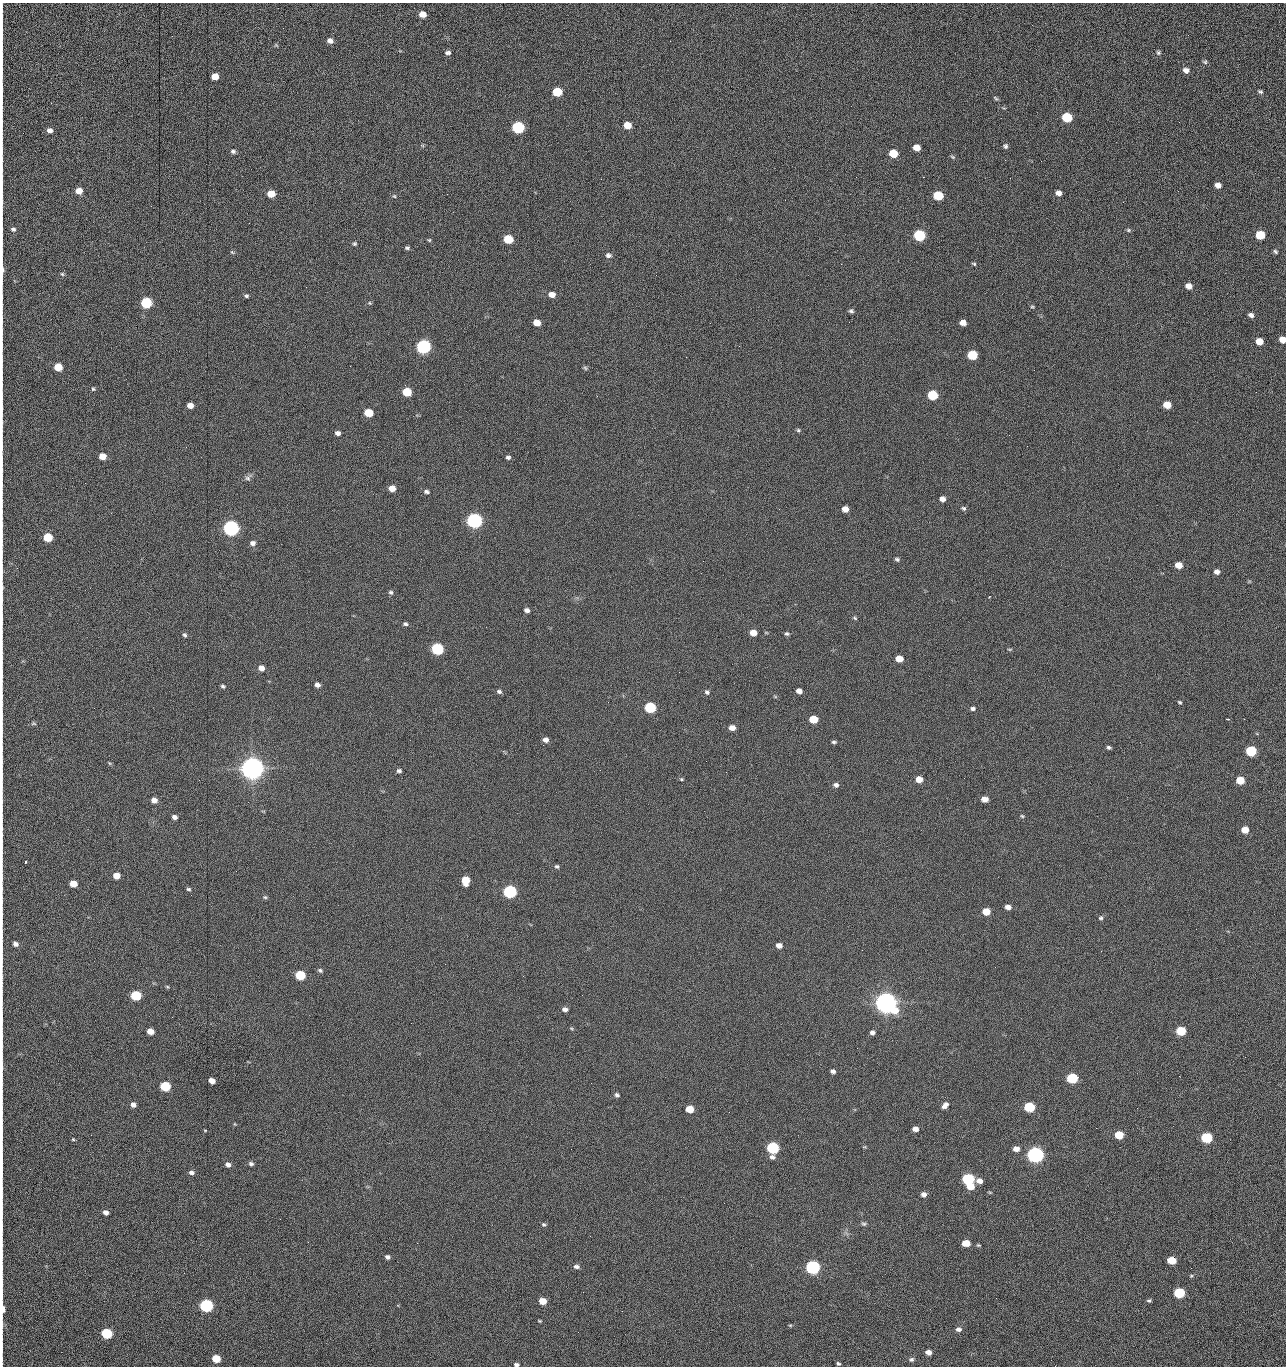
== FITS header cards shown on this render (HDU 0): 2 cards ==
NAXIS1  =                 1284 /fastest changing axis
NAXIS2  =                 1364 /next to fastest changing axis

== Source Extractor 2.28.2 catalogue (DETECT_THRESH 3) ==
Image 1284 x 1364 px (HDU 0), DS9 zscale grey, 1 PNG px = 1 image px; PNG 1288 x 1368 px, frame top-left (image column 1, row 1364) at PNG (2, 3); no overlay
Background 152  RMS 15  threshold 45.2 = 3 sigma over >= 5 px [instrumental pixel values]
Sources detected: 255; all 255 listed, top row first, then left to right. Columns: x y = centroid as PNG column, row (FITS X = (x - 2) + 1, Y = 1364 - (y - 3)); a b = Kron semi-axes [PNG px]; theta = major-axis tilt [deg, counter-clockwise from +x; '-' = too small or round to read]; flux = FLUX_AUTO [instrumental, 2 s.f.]
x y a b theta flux
2 8 15 2 90 2.2e+03
422 14 6 5 - 1.2e+04
1188 35 3 2 - 1.1e+03
2 36 15 2 90 3.2e+03
330 41 6 5 - 5.1e+03
670 41 2 2 - 1.5e+03
276 45 6 4 -34 1.1e+03
448 53 7 5 0 2.9e+03
1158 53 6 6 - 2.0e+03
2 62 17 2 90 3.7e+03
1205 62 6 5 - 1.7e+03
1186 70 7 5 -19 4.8e+03
215 76 6 5 - 1.4e+04
2 88 21 2 90 4.0e+03
557 92 6 5 - 4.1e+04
1260 92 7 5 -21 2.0e+03
996 98 7 4 -38 1.5e+03
1067 117 7 6 - 6.0e+04
2 122 9 2 90 1.4e+03
1179 122 3 2 - 8.2e+02
627 125 6 5 - 1.4e+04
518 127 7 6 - 1.6e+05
50 130 6 5 - 4.9e+03
2 132 8 2 90 1.4e+03
1005 146 6 6 - 2.3e+03
916 147 6 5 - 1.2e+04
233 151 6 5 - 2.5e+03
893 153 6 5 - 2.8e+04
952 157 6 5 - 1.6e+03
1005 160 3 2 - 9.5e+02
1041 161 2 2 - 1.2e+03
856 177 2 2 - 1.6e+03
923 177 2 2 - 2.0e+04
1218 185 5 5 - 6.3e+03
79 191 6 5 - 1.0e+04
2 193 27 2 90 5.3e+03
1058 193 6 5 - 5.7e+03
271 194 6 5 - 1.9e+04
938 195 7 6 - 5.1e+04
394 196 6 4 -45 1.4e+03
1123 202 2 2 - 6.1e+02
13 229 6 6 - 2.4e+03
1128 230 6 5 - 1.5e+03
919 235 7 6 - 1.0e+05
1260 235 6 5 - 4.2e+04
508 239 6 5 - 3.9e+04
429 240 6 5 - 1.2e+03
354 244 5 5 - 1.4e+03
407 248 7 4 0 1.9e+03
1275 251 5 4 - 1.8e+03
232 252 6 3 -44 1.1e+03
608 255 7 6 - 3.2e+03
841 264 2 2 - 1.9e+04
974 264 5 3 - 1.2e+03
2 270 26 3 90 7.6e+03
62 274 6 5 - 1.5e+03
1189 286 6 5 - 7.4e+03
306 287 2 2 - 4.8e+02
552 295 7 5 -9 9.0e+03
246 296 6 4 -7 1.9e+03
146 303 6 6 - 9.9e+04
370 303 5 4 - 1.3e+03
1032 307 6 3 -18 1.2e+03
851 311 6 5 - 2.2e+03
1251 315 5 4 - 3.4e+03
849 322 2 2 - 4.0e+02
537 323 6 5 - 1.5e+04
710 323 2 2 - 2.3e+03
963 323 6 5 - 7.6e+03
1282 340 6 5 - 1.0e+04
1259 341 6 5 - 1.6e+04
423 347 7 6 - 3.0e+05
972 355 6 6 - 5.7e+04
350 366 2 2 - 1.7e+03
58 367 6 5 - 2.5e+04
585 368 6 5 - 1.7e+03
93 389 5 5 - 1.5e+03
407 392 6 5 - 3.6e+04
1256 392 2 2 - 9.5e+02
932 395 6 6 - 5.9e+04
2 405 10 2 90 2.0e+03
190 405 5 5 - 8.6e+03
1167 405 6 5 - 1.8e+04
368 413 6 5 - 2.9e+04
798 430 6 5 - 1.6e+03
338 433 5 4 - 3.8e+03
1009 435 3 2 - 9.5e+02
2 447 14 2 90 2.2e+03
186 447 2 2 - 1.9e+03
102 456 6 5 - 1.2e+04
508 457 6 5 - 2.3e+03
248 478 11 7 45 3.5e+03
85 483 2 2 - 6.4e+02
392 488 6 5 - 9.8e+03
427 492 7 5 -10 2.6e+03
942 499 5 5 - 5.5e+03
963 508 6 5 - 2.0e+03
845 509 6 5 - 8.4e+03
474 521 7 6 - 5.0e+05
231 528 7 6 - 5.4e+05
2 534 14 2 90 2.4e+03
48 537 6 5 - 4.1e+04
253 543 6 6 - 4.0e+03
897 559 6 4 -21 1.9e+03
1178 565 6 5 - 1.3e+04
1217 572 5 5 - 4.0e+03
2 588 9 3 90 1.7e+03
391 592 6 5 - 2.1e+03
990 596 4 3 - 8.6e+02
527 610 5 4 - 4.1e+03
855 618 6 4 -28 1.4e+03
405 624 5 4 - 2.1e+03
753 633 6 5 - 1.0e+04
787 634 6 4 -20 1.8e+03
185 635 6 5 - 2.0e+03
437 649 6 6 - 1.6e+05
1010 649 6 3 0 1.1e+03
899 659 6 5 - 1.4e+04
261 668 6 5 - 7.1e+03
679 672 2 2 - 1.8e+03
2 674 15 2 90 2.3e+03
317 685 5 4 - 4.1e+03
223 686 5 4 - 1.9e+03
499 691 6 5 - 2.4e+03
799 691 5 5 - 5.8e+03
707 692 6 5 - 2.3e+03
775 696 6 3 -20 1.1e+03
1179 702 5 4 - 1.3e+03
650 707 6 6 - 9.3e+04
973 708 6 5 - 2.3e+03
2 717 11 2 90 2.0e+03
813 719 6 5 - 2.7e+04
1227 719 4 2 - 1.3e+03
33 723 7 4 -6 1.5e+03
732 728 6 5 - 7.5e+03
546 740 6 5 - 4.4e+03
834 742 6 4 -2 1.8e+03
543 745 2 2 - 2.3e+03
1109 747 5 4 - 1.9e+03
1251 751 6 6 - 7.6e+04
706 761 2 2 - 1.4e+03
109 763 5 3 - 9.9e+02
252 768 8 7 - 2.0e+06
399 771 5 4 - 2.4e+03
726 772 2 2 - 1.7e+03
2 774 14 2 90 2.5e+03
681 779 5 4 - 1.1e+03
919 779 6 5 - 1.0e+04
1240 780 6 5 - 2.5e+04
836 785 6 5 - 3.4e+03
985 799 6 5 - 8.3e+03
154 800 5 5 - 6.6e+03
1022 816 5 4 - 1.3e+03
174 817 5 4 - 3.8e+03
1245 830 6 5 - 1.5e+04
25 862 3 2 - 1.5e+03
557 866 5 4 - 1.8e+03
116 876 5 5 - 1.2e+04
465 880 7 6 - 2.7e+04
73 883 6 5 - 1.6e+04
188 889 5 4 - 1.6e+03
510 891 6 6 - 2.4e+05
265 897 6 5 - 1.5e+03
1008 907 6 5 - 5.7e+03
986 911 6 5 - 1.8e+04
1101 918 6 6 - 2.0e+03
15 944 6 5 - 4.2e+03
779 945 6 5 - 5.9e+03
2 949 9 2 90 1.4e+03
320 970 6 5 - 2.0e+03
300 975 6 5 - 6.1e+04
523 976 3 2 - 1.5e+03
167 987 6 4 -29 1.1e+03
136 995 6 5 - 7.4e+04
886 1003 8 7 - 1.6e+06
565 1009 5 4 - 4.1e+03
2 1019 18 2 90 2.7e+03
411 1023 2 2 - 3.5e+03
571 1028 6 3 -19 1.2e+03
150 1031 6 5 - 1.1e+04
1181 1031 6 5 - 4.8e+04
872 1033 5 4 - 3.5e+03
857 1048 3 2 - 8.0e+02
1245 1057 2 2 - 1.3e+03
2 1065 27 2 -88 4.9e+03
833 1071 5 4 - 3.2e+03
1179 1076 2 2 - 1.8e+03
1072 1078 6 5 - 8.8e+04
212 1081 5 4 - 9.0e+03
165 1086 6 5 - 6.4e+04
617 1095 6 5 - 2.2e+03
133 1105 6 5 - 5.1e+03
945 1105 8 5 46 4.8e+03
1029 1107 6 5 - 7.3e+04
690 1109 6 5 - 2.0e+04
729 1112 2 2 - 6.1e+02
235 1124 5 3 - 8.2e+02
915 1129 5 4 - 6.6e+03
2 1130 11 2 90 2.2e+03
205 1130 5 3 - 8.8e+02
91 1135 2 2 - 1.6e+03
1119 1135 6 5 - 3.2e+04
1207 1138 6 5 - 9.9e+04
73 1139 4 4 - 1.2e+03
864 1147 5 3 - 9.4e+02
773 1148 7 6 - 1.5e+05
571 1149 2 2 - 5.6e+02
1016 1149 6 5 - 7.6e+03
1035 1155 7 6 - 6.3e+05
228 1164 6 5 - 4.5e+03
251 1164 6 4 -22 2.5e+03
2 1168 9 2 90 1.6e+03
30 1169 2 2 - 2.3e+03
191 1172 6 5 - 3.4e+03
968 1179 6 5 - 1.5e+05
979 1181 6 5 - 6.8e+03
970 1186 6 5 - 1.7e+04
2 1190 15 2 90 2.6e+03
924 1194 6 5 - 4.7e+03
106 1212 5 4 - 4.3e+03
280 1219 2 2 - 1.5e+03
544 1224 5 5 - 1.6e+03
864 1224 7 5 -13 1.9e+03
2 1227 14 2 90 2.4e+03
308 1242 3 2 - 1.3e+03
417 1243 2 2 - 3.7e+03
966 1243 6 5 - 1.9e+04
978 1245 5 4 - 1.2e+03
2 1254 19 2 90 3.7e+03
388 1257 5 4 - 2.9e+03
1171 1260 6 5 - 2.6e+04
576 1266 7 4 -11 3.3e+03
813 1267 7 6 - 3.1e+05
1191 1276 5 5 - 1.2e+03
2 1281 18 2 90 3.5e+03
1179 1293 6 5 - 7.8e+04
996 1298 2 2 - 1.8e+03
543 1301 6 5 - 1.7e+04
1149 1301 5 4 - 1.7e+03
206 1306 6 6 - 2.4e+05
3 1308 21 4 -87 1.3e+04
622 1311 2 2 - 5.5e+02
540 1321 5 3 - 1.0e+03
790 1325 5 4 - 1.1e+03
958 1329 6 5 - 4.1e+03
578 1332 2 2 - 2.4e+03
107 1333 6 5 - 9.0e+04
2 1345 10 2 90 1.5e+03
928 1352 5 4 - 6.6e+03
216 1358 6 5 - 3.0e+04
911 1359 7 6 - 2.4e+03
2 1361 9 2 90 1.3e+03
838 1363 5 3 - 1.5e+03
516 1364 6 4 -7 2.4e+03
1055 1366 2 2 - 1.4e+03
At the frame edge (FLAGS 8, measured only in part): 30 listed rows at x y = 2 8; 2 36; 2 62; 2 88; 2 122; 2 132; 2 193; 2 270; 1282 340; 2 405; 2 447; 2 534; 2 588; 2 674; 2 717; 2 774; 2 949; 2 1019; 2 1065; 2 1130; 2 1168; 2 1190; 2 1227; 2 1254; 2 1281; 3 1308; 2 1345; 2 1361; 516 1364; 1055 1366

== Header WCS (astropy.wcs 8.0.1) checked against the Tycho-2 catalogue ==
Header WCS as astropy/WCSLIB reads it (CRVAL/CRPIX/CD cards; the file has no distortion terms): RA---TAN/DEC--TAN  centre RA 15:41:40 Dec +52:00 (235.42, +51.99 deg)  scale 1.25 arcsec/px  FOV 26.9' x 28.5'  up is +92 deg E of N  parity flipped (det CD > 0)
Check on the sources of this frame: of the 60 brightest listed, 10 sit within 2.0 arcsec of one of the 11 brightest Tycho-2 stars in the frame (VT <= 12.29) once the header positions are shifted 0.66 arcsec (0.48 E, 0.46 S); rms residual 0.91 arcsec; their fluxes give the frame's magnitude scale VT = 25.21 - 2.5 log10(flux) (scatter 0.13 mag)
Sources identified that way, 10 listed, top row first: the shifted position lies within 2.0 arcsec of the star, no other Tycho-2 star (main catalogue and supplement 1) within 4.0 arcsec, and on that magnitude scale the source's flux lands within +1.5 / -3 mag of the star's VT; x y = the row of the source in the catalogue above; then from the Tycho-2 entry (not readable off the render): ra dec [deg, ICRS J2000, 3 dp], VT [Tycho-2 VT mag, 2 dp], TYC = Tycho-2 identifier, HIP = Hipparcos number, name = IAU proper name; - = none
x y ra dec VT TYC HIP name
423 347 235.614 +52.064 11.61 3489-1132-1 - -
474 521 235.514 +52.049 11.19 3489-1407-1 - -
231 528 235.515 +52.133 11.12 3489-1380-1 - -
252 768 235.378 +52.130 9.31 3489-1322-1 76850 -
510 891 235.303 +52.042 11.52 3489-958-1 - -
886 1003 235.232 +51.912 9.59 3489-824-1 - -
1035 1155 235.143 +51.862 10.97 3489-1016-1 - -
968 1179 235.131 +51.886 12.29 3489-908-1 - -
813 1267 235.084 +51.941 11.45 3489-1346-1 - -
206 1306 235.075 +52.152 11.74 3489-912-1 - -